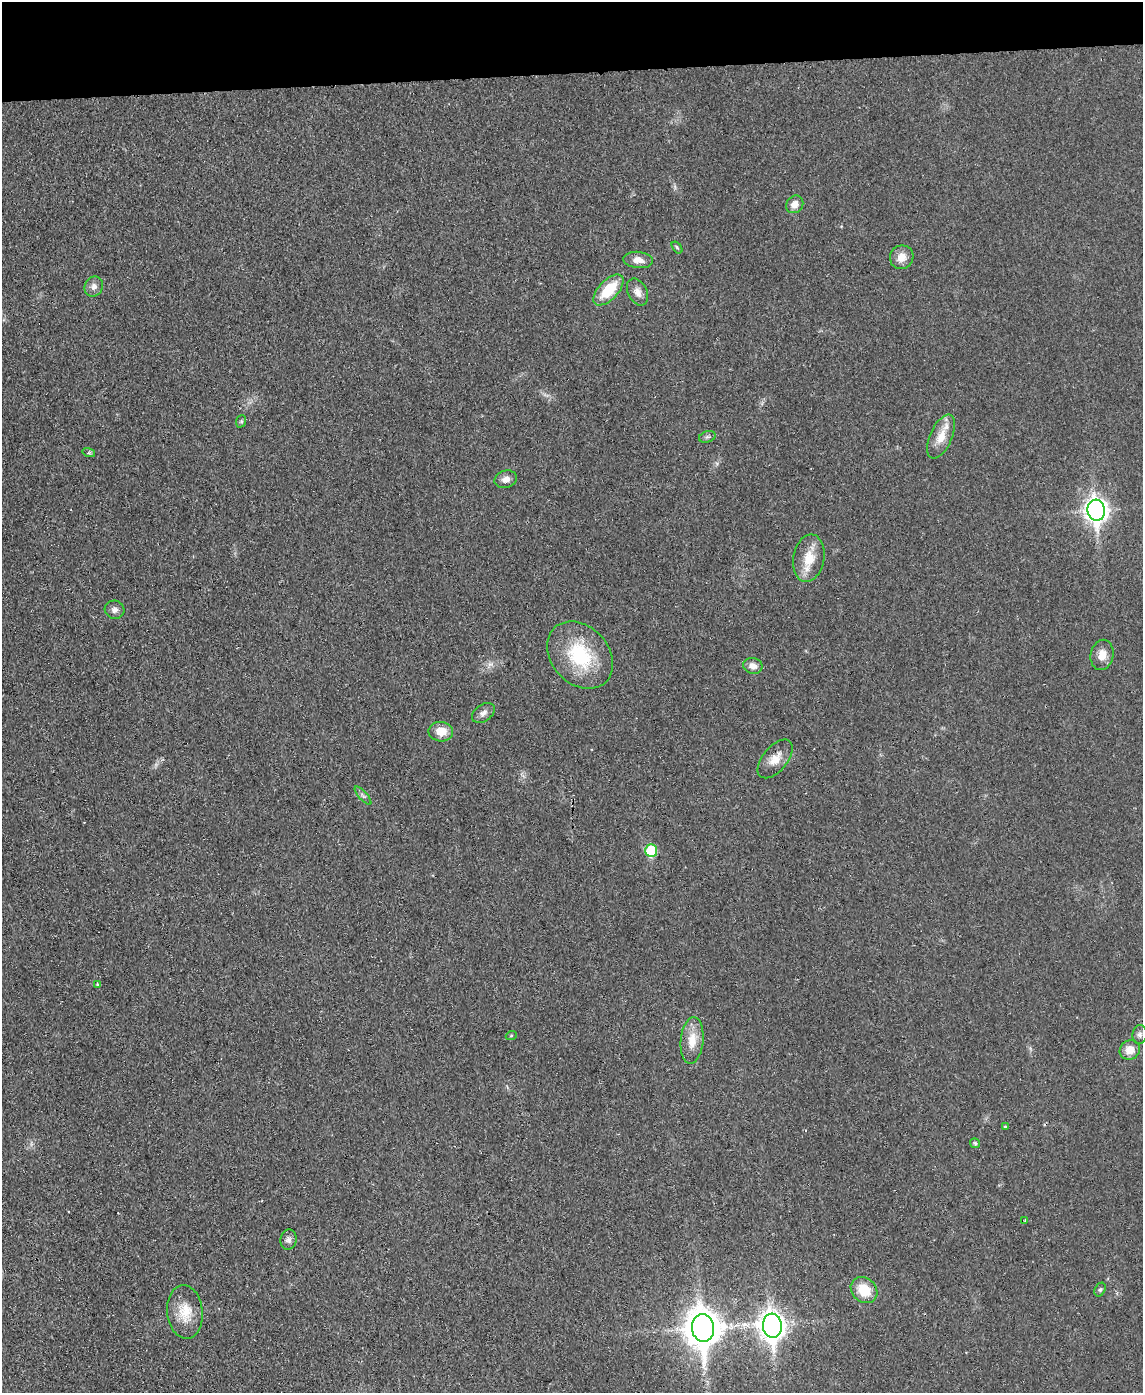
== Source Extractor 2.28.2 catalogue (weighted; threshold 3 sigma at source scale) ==
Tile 3 of 4 x 3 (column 3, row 1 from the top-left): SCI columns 2343-3483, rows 3027-4417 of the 4682 x 4559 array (HDU 1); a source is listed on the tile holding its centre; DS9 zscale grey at full resolution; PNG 1145 x 1395 px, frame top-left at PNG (2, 2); each listed source drawn as its Kron ellipse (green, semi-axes under 4 px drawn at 4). Shown black and unused: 5% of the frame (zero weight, under 2 of 3 exposures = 3% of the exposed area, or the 3 px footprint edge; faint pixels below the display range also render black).
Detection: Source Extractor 2.28.2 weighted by HDU 2 'WHT'; one run over the whole footprint, this tile lists its part. Background 0.0304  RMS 0.0045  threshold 0.0205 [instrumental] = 3 sigma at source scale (4.5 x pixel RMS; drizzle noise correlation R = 1.50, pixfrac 1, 0.05/0.05 arcsec/px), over >= 5 px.
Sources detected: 38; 1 cosmic-ray / hot-pixel residue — neither listed nor drawn; the other 37 listed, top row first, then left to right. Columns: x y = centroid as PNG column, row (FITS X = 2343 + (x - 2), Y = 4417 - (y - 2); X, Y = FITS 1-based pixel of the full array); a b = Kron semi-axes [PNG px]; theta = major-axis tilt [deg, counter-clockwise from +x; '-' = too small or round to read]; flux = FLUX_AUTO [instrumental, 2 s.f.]
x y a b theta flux
795 204 9 8 - 3.5
677 247 7 4 -53 0.62
902 257 12 11 - 4.4
638 260 15 8 -6 4
94 286 10 9 - 2.5
609 290 19 9 46 16
637 292 14 9 -63 3.4
241 421 6 5 - 0.68
707 437 8 5 18 1.1
941 437 24 11 66 7.2
89 453 6 4 -17 0.72
506 479 11 8 17 2.7
1096 510 11 8 -84 300
809 558 24 15 80 9.9
115 610 10 9 - 2
580 655 37 29 -47 29
1102 655 15 11 77 4.6
753 666 10 8 -11 3
483 713 13 8 35 2.2
441 732 12 10 -1 6.2
775 759 23 12 50 5.9
363 796 11 3 -49 0.98
651 851 6 6 - 24
98 985 4 3 - 1.3
1140 1035 9 7 80 1.5
511 1036 5 3 - 0.45
692 1040 23 11 85 7.8
1130 1050 10 9 - 5.7
1006 1126 3 2 - 0.86
975 1143 5 5 - 0.68
1025 1220 4 2 - 0.33
288 1240 10 8 79 1.8
864 1290 14 12 -40 11
1100 1290 7 5 63 0.81
185 1312 27 18 -84 11
772 1326 12 9 -84 400
703 1328 14 11 -85 980